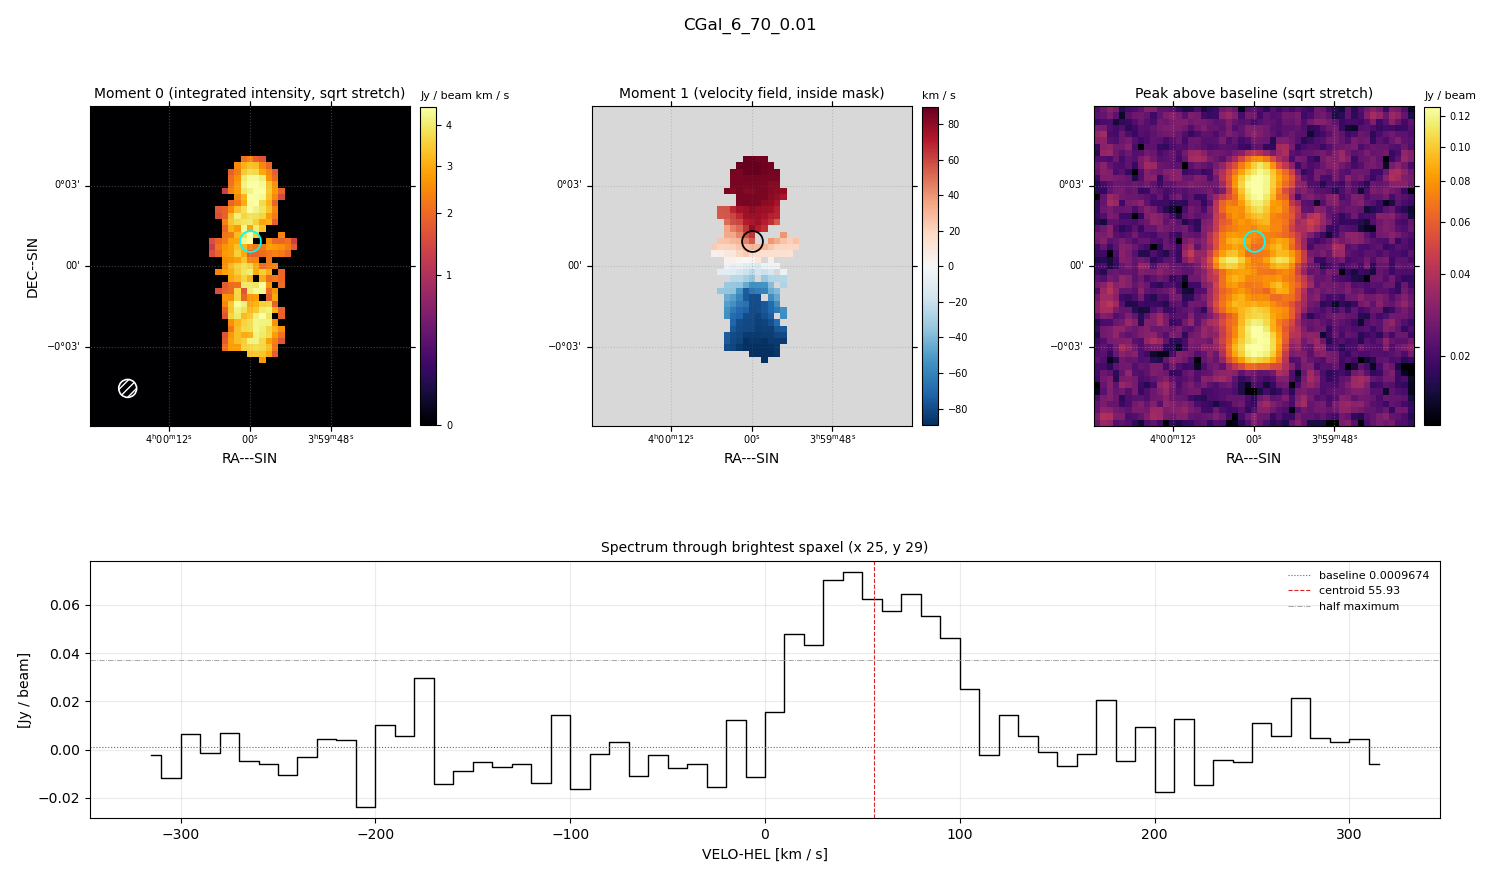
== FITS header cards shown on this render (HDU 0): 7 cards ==
OBJECT  = 'CGal_6_70_0.01'
BUNIT   = 'JY/BEAM '           /
CTYPE1  = 'RA---SIN'           /
CTYPE2  = 'DEC--SIN'           /
CTYPE3  = 'VELO-HEL'           /
NAXIS3  =                   64 / length of data axis 3
CUNIT3  = 'km/s    '           /

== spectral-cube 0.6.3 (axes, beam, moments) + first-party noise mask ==
SpectralCube HDU 0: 64 channels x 51 x 51 spaxels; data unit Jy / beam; figure title: CGal_6_70_0.01
Units: BUNIT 'JY/BEAM' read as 'Jy/beam' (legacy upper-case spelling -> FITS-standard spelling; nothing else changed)
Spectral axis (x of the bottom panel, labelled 'VELO-HEL [km / s]'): -315 .. 315 km / s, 64 channels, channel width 10 km / s
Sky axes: RA---SIN/DEC--SIN; field 11.9' x 11.9' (14 arcsec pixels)
Beam (drawn as the hatched ellipse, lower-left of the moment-0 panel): BMAJ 40 arcsec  BMIN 40 arcsec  BPA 0 deg
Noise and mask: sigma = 0.010 Jy / beam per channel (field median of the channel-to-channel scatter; agrees with the line-free scatter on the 2318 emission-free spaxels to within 1%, no correlation factor applied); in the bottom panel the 55 channels outside the line scatter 0.010 Jy / beam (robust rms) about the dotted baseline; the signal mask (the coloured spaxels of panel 2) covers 11% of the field
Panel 1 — Moment 0 (line voxels x channel width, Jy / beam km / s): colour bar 0 .. 4.51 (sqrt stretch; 0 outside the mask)
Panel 2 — Moment 1 (intensity-weighted velocity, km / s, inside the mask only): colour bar -89 .. 90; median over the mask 5
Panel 3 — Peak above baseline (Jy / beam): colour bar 0.0147 .. 0.126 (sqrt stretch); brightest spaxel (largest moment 0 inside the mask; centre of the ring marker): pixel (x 25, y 29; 0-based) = FK5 04h00m00s +00d01m00s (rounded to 1 s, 15 arcsec steps: no finer than the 14 arcsec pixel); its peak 0.0726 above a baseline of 0.0009674
Panel 4 — spectrum at that spaxel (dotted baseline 0.0009674 Jy / beam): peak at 45 km / s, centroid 55.93 km / s (red dashed line; intensity-weighted over the run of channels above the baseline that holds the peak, -0 .. 110 km / s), W50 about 90 km / s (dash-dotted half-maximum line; edge to edge of the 9 channels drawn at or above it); detected line 10 .. 100 km / s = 9 of 64 channels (14%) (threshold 4 sigma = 0.04 Jy / beam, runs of >= 3 channels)